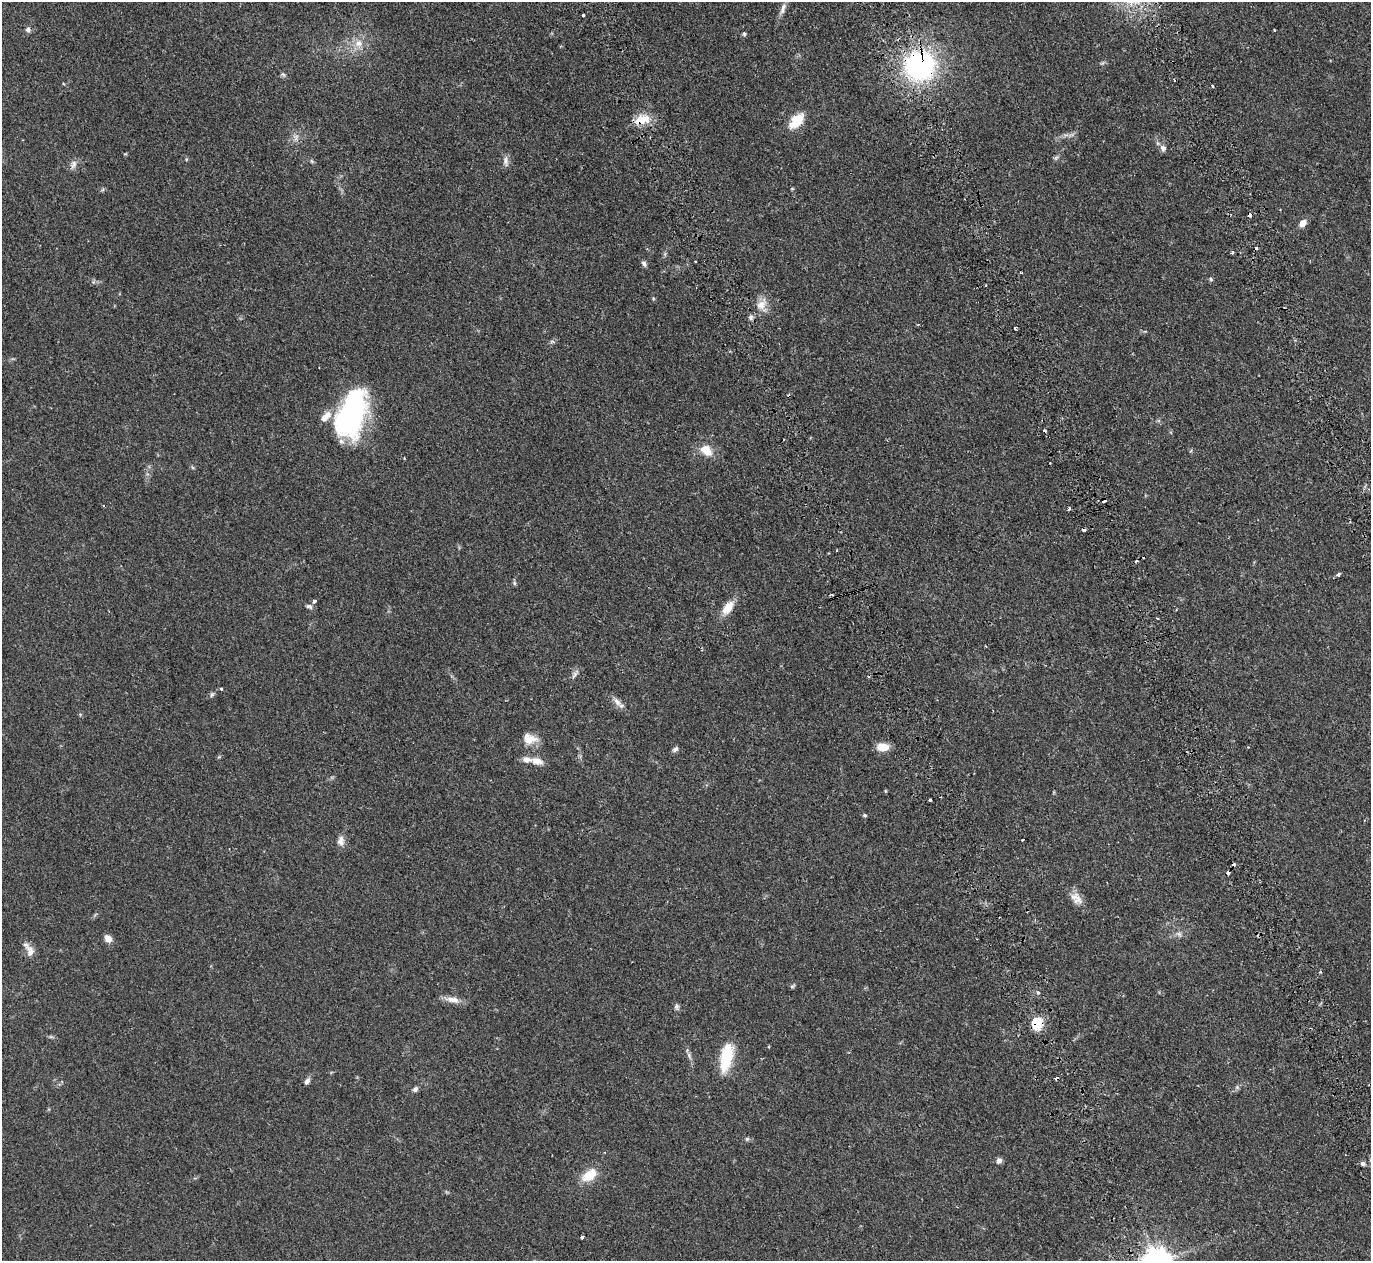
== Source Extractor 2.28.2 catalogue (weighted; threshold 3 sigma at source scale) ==
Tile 6 of 4 x 4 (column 2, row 2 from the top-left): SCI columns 1700-3068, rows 2994-4252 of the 6129 x 6111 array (HDU 1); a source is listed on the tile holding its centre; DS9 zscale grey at full resolution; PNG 1373 x 1263 px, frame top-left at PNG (2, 2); no overlay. Shown black and unused: <1% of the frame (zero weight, under 2 of 3 exposures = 11% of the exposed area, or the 3 px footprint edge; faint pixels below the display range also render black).
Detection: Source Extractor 2.28.2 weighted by HDU 2 'WHT'; one run over the whole footprint, this tile lists its part. Background 0.0542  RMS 0.0046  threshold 0.0205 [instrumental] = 3 sigma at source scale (4.5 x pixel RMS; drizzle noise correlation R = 1.50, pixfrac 1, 0.05/0.05 arcsec/px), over >= 5 px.
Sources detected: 85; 11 cosmic-ray / hot-pixel residue — not listed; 4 inside a brighter listed object's ellipse — not listed separately; the other 70 listed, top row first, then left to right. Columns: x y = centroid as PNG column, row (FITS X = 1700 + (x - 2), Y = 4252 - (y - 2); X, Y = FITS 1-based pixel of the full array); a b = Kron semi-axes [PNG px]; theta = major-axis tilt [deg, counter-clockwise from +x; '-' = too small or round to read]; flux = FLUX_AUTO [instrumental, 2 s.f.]
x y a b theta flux
783 8 16 6 70 2.4
583 15 3 3 - 1.6
28 29 7 6 - 1.3
744 34 5 4 - 0.91
358 43 12 10 2 4.4
1102 63 7 4 33 0.7
920 66 26 24 24 87
283 74 7 5 -35 0.84
1212 86 4 2 - 0.42
645 119 17 15 33 6.7
796 121 21 12 47 9.2
296 137 10 7 90 2
1163 148 8 7 - 1.9
1056 158 7 5 47 0.87
312 161 7 5 -59 0.67
506 161 15 7 -82 2
73 164 13 7 66 2.1
792 189 5 3 - 0.41
1303 223 9 6 46 3.2
1232 252 3 3 - 1.1
644 264 8 5 -55 1.2
1021 273 3 2 - 0.36
1211 279 5 4 - 0.61
653 298 5 4 - 0.48
762 304 19 12 54 5.4
1015 328 4 3 - 1.1
352 413 51 26 72 77
706 450 16 11 -43 6.3
404 458 3 3 - 0.35
1069 509 4 3 - 0.69
1338 574 4 3 - 2.1
514 583 6 5 - 0.78
314 601 4 4 - 1.1
309 606 9 5 -21 1.2
728 608 19 10 54 6.5
985 646 3 2 - 0.35
575 674 16 5 55 1.5
221 689 3 3 - 0.96
212 694 7 5 73 0.9
617 702 14 7 -51 2.7
529 739 18 12 -10 5.7
883 747 13 8 -2 5.8
675 749 9 6 42 1.3
537 761 17 9 -12 3.8
885 791 5 3 - 0.4
930 799 3 3 - 3.2
865 815 6 4 -22 0.57
1022 840 3 2 - 0.58
341 841 14 9 89 2.7
1228 873 4 3 - 2.4
1076 898 18 12 -49 4.3
1179 934 9 5 -31 1.3
108 938 8 7 - 3.1
30 951 17 11 -73 3.5
792 986 8 5 36 0.67
1038 992 5 4 - 0.69
452 1000 21 8 -11 3.8
676 1007 8 6 -78 1.1
1037 1023 16 14 87 8.3
51 1037 7 4 -18 0.72
689 1055 9 6 -73 1.3
726 1057 26 11 78 22
307 1081 9 6 58 1.5
1237 1087 6 4 -46 0.71
415 1089 7 6 - 1.3
747 1139 6 5 - 0.71
999 1160 7 6 - 1.6
1363 1164 6 6 - 1
589 1175 19 11 36 9
582 1237 4 3 - 2.2
Overlapping masked pixels (flux is a lower limit): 4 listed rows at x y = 920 66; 645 119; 1228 873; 1037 1023